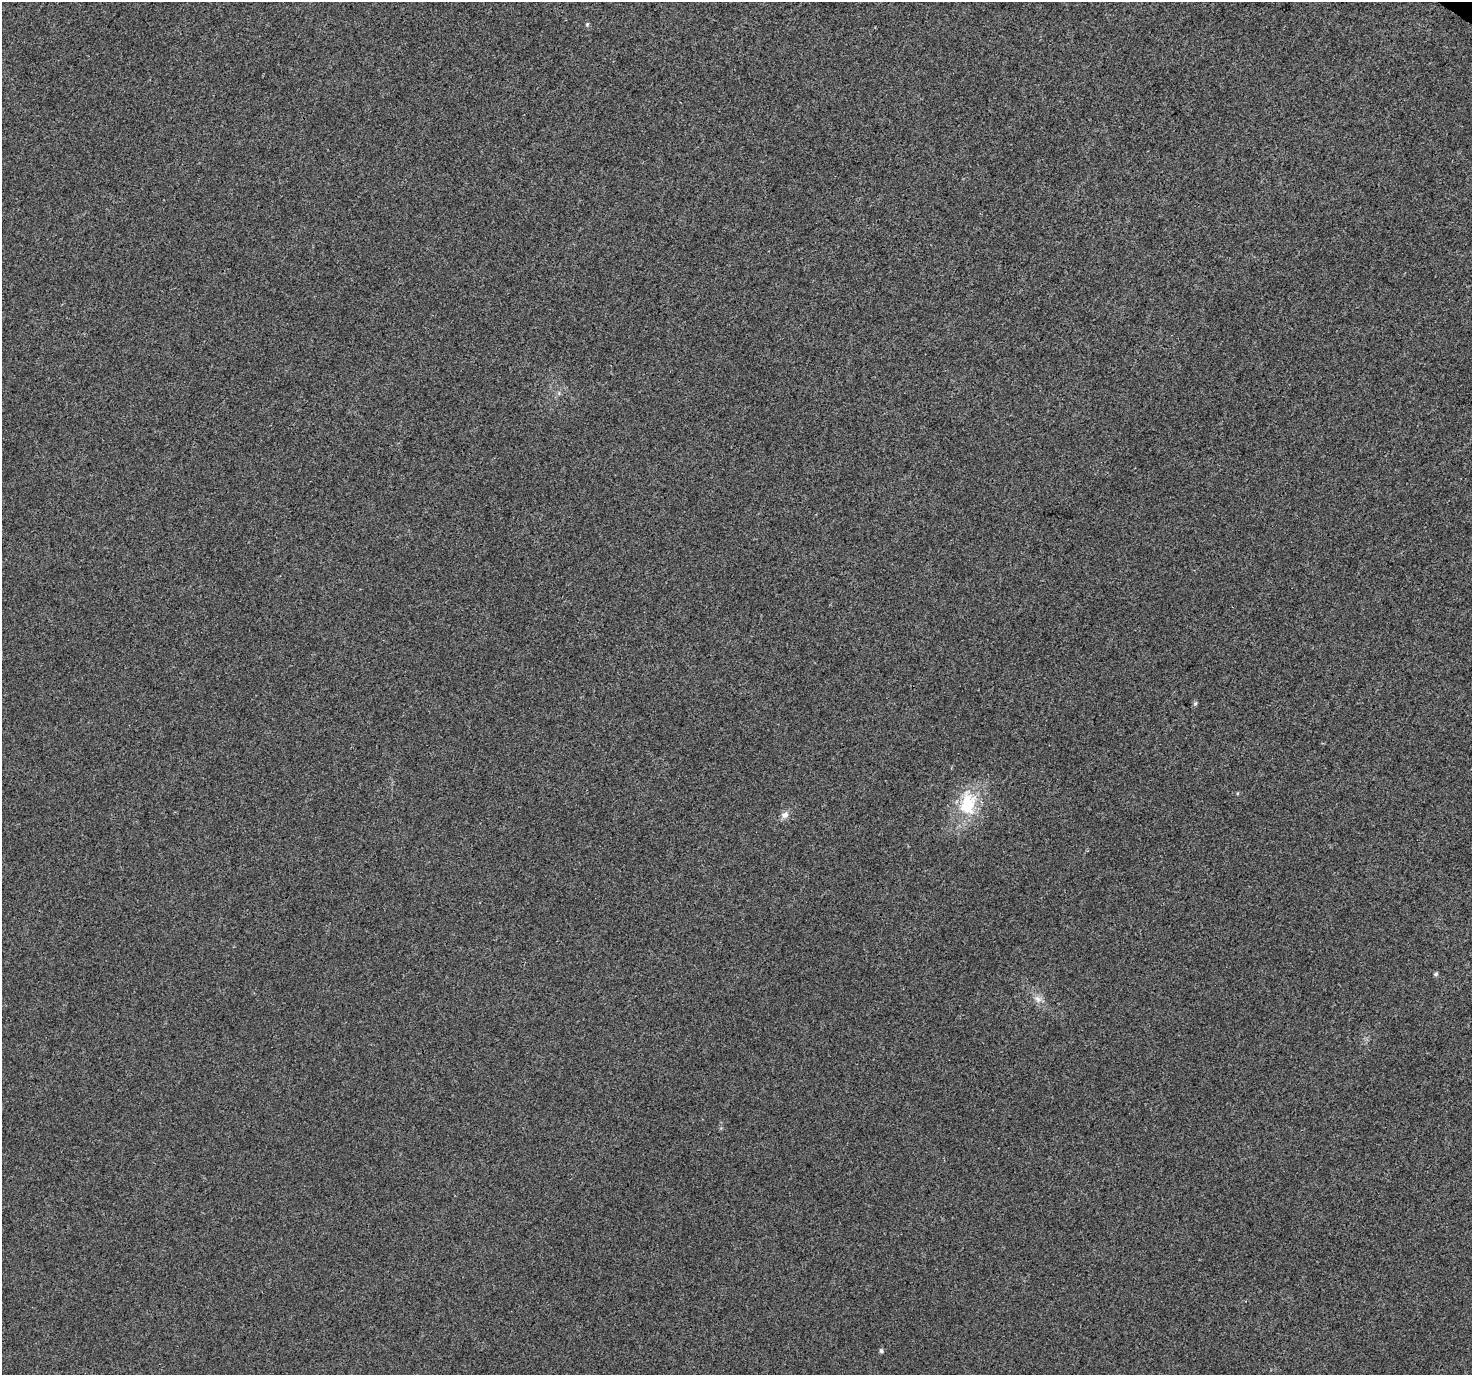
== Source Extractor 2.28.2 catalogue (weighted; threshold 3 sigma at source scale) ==
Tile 10 of 4 x 4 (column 2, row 3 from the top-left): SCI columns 1506-2975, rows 1608-2980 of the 5958 x 6028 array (HDU 1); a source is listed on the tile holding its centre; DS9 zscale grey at full resolution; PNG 1474 x 1377 px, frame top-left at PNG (2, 2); no overlay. Shown black and unused: <1% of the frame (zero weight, under 3 of 4 exposures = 5% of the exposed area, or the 3 px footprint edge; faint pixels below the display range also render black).
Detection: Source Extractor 2.28.2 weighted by HDU 2 'WHT'; one run over the whole footprint, this tile lists its part. Background 0.00295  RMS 0.0026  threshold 0.0118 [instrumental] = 3 sigma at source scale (4.5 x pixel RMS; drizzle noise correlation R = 1.50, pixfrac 1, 0.0396/0.0396 arcsec/px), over >= 5 px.
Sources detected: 7; all 7 listed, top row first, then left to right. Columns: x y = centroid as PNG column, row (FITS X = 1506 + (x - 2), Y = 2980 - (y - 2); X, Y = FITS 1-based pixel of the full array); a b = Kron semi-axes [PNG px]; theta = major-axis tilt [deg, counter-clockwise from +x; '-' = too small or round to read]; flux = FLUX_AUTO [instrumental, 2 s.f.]
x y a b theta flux
587 24 5 4 - 0.35
1195 704 6 4 20 0.32
968 804 34 21 83 12
785 815 10 8 50 1.4
1436 974 5 5 - 0.49
1038 999 10 8 -44 1.4
881 1351 5 4 - 0.59